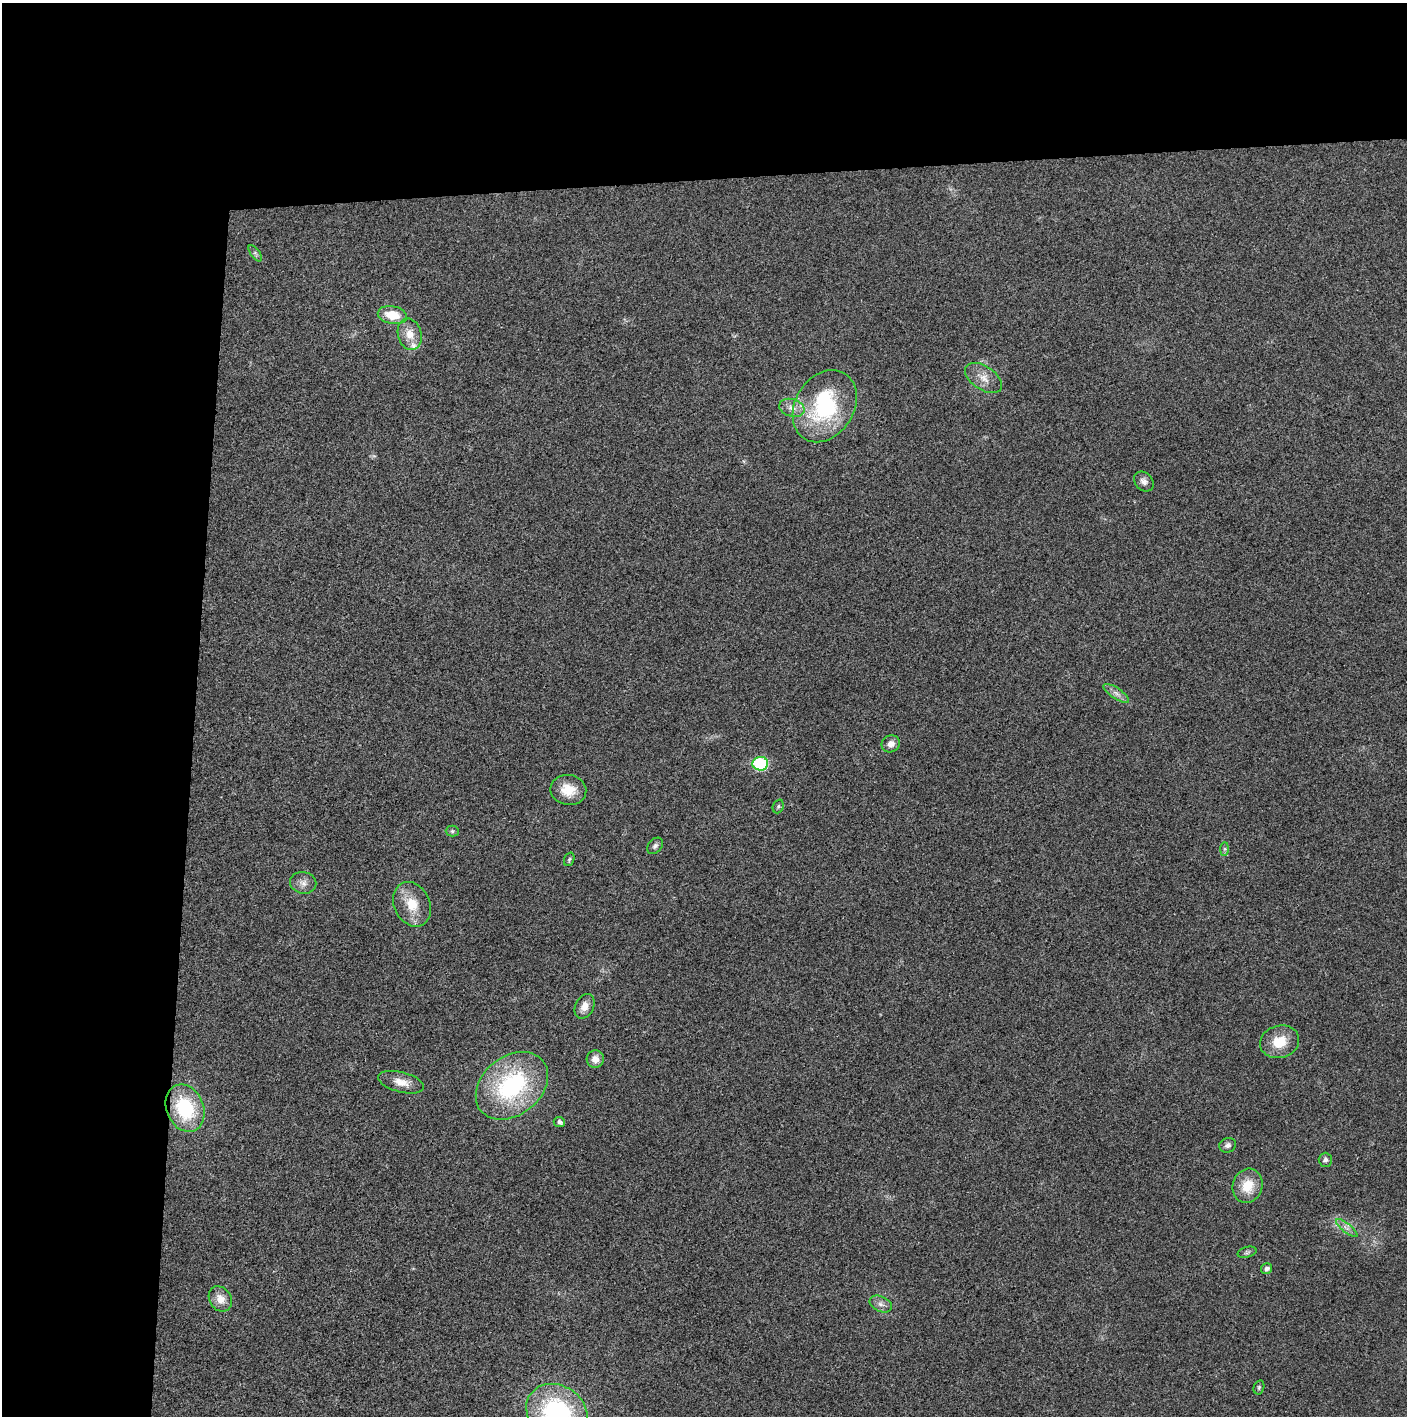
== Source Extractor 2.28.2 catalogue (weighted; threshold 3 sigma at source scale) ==
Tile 1 of 3 x 3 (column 1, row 1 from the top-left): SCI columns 9-1413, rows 2829-4242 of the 4227 x 4252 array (HDU 1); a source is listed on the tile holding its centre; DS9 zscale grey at full resolution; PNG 1409 x 1418 px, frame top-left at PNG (2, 3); each listed source drawn as its Kron ellipse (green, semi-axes under 4 px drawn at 4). Shown black and unused: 24% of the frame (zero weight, under 3 of 4 exposures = <1% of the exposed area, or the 3 px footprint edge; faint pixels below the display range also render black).
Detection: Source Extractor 2.28.2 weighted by HDU 2 'WHT'; one run over the whole footprint, this tile lists its part. Background 0.0248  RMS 0.006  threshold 0.0269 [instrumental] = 3 sigma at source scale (4.5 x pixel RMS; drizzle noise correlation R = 1.50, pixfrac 1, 0.05/0.05 arcsec/px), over >= 5 px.
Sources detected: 38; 1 too faint to see at this stretch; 1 inside a brighter object's white glare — neither listed nor drawn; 1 inside a brighter listed object's ellipse — not listed separately; the other 35 listed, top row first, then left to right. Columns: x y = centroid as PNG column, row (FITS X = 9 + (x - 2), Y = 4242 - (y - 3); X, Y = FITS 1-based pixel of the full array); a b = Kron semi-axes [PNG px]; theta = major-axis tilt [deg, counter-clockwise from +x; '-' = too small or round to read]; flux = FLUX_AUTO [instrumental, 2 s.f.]
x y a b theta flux
255 253 9 4 -55 1.4
392 315 14 9 -10 13
410 334 16 12 -75 8
984 378 21 11 -33 7.4
825 406 38 29 58 61
792 408 13 8 -17 4.6
1144 482 11 8 -47 3.3
1116 693 15 5 -34 3.1
891 744 9 8 - 4.4
760 764 7 7 - 51
568 790 18 15 -9 11
778 806 7 5 69 1.1
452 831 6 5 - 1.1
655 846 9 6 47 1.9
1225 849 7 4 89 1
569 859 7 5 69 1
303 883 13 11 -11 4.2
412 904 23 18 -64 15
584 1006 13 9 64 5.3
1280 1042 20 16 16 13
595 1059 8 8 - 4.9
401 1082 23 10 -14 7.3
512 1086 40 29 39 75
185 1108 24 18 -67 41
559 1122 6 5 - 2.3
1228 1145 8 7 - 2
1325 1160 7 6 - 1.9
1248 1186 17 14 74 14
1347 1228 13 4 -39 2.7
1247 1252 9 5 15 1.3
1266 1269 6 5 - 2.2
220 1299 13 11 -57 6.6
881 1304 12 7 -24 3.2
1259 1387 7 5 75 1.1
557 1413 32 27 -34 87
Isophote crosses this tile's border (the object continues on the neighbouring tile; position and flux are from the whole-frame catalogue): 1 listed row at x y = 557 1413